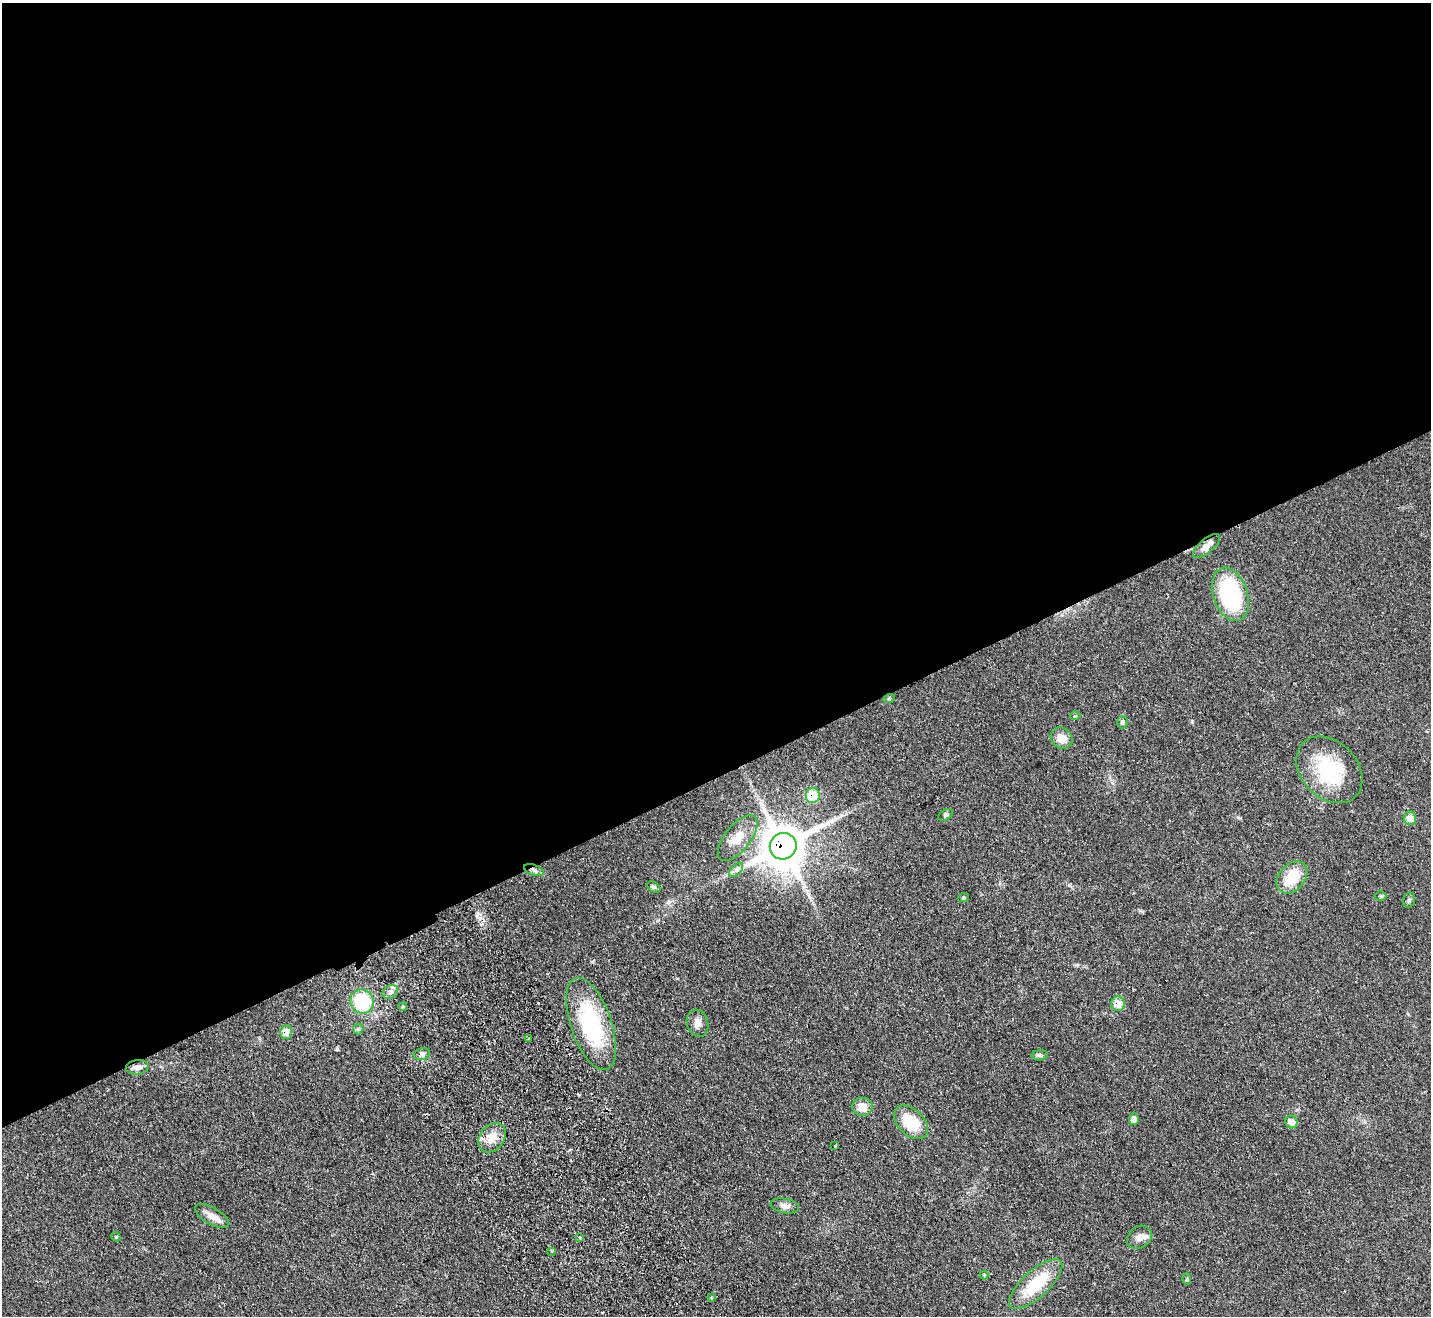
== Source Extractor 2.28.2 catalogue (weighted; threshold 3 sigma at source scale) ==
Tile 2 of 4 x 4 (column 2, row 1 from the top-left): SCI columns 1480-2908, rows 4264-5577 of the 5819 x 5764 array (HDU 1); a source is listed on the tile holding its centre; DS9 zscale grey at full resolution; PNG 1433 x 1318 px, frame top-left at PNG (2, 3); each listed source drawn as its Kron ellipse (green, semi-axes under 4 px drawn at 4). Shown black and unused: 59% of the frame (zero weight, under 2 of 3 exposures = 3% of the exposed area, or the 3 px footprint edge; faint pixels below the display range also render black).
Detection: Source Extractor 2.28.2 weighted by HDU 2 'WHT'; one run over the whole footprint, this tile lists its part. Background 0.0667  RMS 0.0072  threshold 0.0326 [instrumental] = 3 sigma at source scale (4.5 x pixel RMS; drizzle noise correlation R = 1.50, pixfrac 1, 0.05/0.05 arcsec/px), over >= 5 px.
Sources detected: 53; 3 cosmic-ray / hot-pixel residue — neither listed nor drawn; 3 inside a brighter listed object's ellipse — not listed separately; the other 47 listed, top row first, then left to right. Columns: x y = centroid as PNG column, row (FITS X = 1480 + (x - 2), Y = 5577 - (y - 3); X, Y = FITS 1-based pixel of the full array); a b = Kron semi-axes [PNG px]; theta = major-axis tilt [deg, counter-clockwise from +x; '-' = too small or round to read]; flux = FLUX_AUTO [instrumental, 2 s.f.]
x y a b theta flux
1207 546 16 7 40 6.1
1230 594 27 17 -72 75
889 699 6 3 19 0.86
1075 716 5 3 - 0.66
1123 722 6 5 - 1.6
1062 738 11 10 - 7.1
1329 770 38 28 -46 44
813 795 7 7 - 23
946 815 8 5 27 1.4
1410 818 7 6 - 5.9
738 838 27 13 51 12
783 846 14 13 - 2100
534 870 10 5 -20 2.6
736 870 8 5 45 2.2
1292 877 18 13 49 20
653 887 7 5 -27 1.3
1381 896 6 5 - 0.93
963 898 5 3 - 0.73
1409 900 8 5 75 1.4
390 992 8 6 32 2.5
362 1001 12 11 - 41
1118 1004 7 6 - 9.7
403 1007 5 3 - 0.82
697 1023 14 10 -72 4.7
591 1024 48 20 -71 71
358 1029 5 5 - 1.2
286 1032 7 6 - 9.5
528 1039 3 3 - 2
422 1054 8 6 12 2.3
1040 1055 8 5 2 1.5
137 1067 11 7 9 3.7
862 1107 10 9 - 7.8
1134 1119 6 5 - 4.3
911 1122 20 13 -44 24
1291 1122 6 6 - 6.5
492 1138 16 12 49 8.7
835 1146 3 2 - 0.66
785 1206 14 7 -10 4
212 1216 19 8 -30 6.6
116 1237 5 4 - 0.81
1139 1237 13 10 36 4.9
580 1238 3 3 - 1.7
552 1251 3 3 - 2
984 1275 4 4 - 0.63
1187 1279 6 4 90 0.83
1036 1284 34 13 42 30
711 1298 3 3 - 1.5
Overlapping masked pixels (flux is a lower limit): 6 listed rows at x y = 1207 546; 813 795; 783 846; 534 870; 1118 1004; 286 1032
Unlisted compact peaks at least as high as the median listed source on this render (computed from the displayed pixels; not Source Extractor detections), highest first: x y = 337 1049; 477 916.